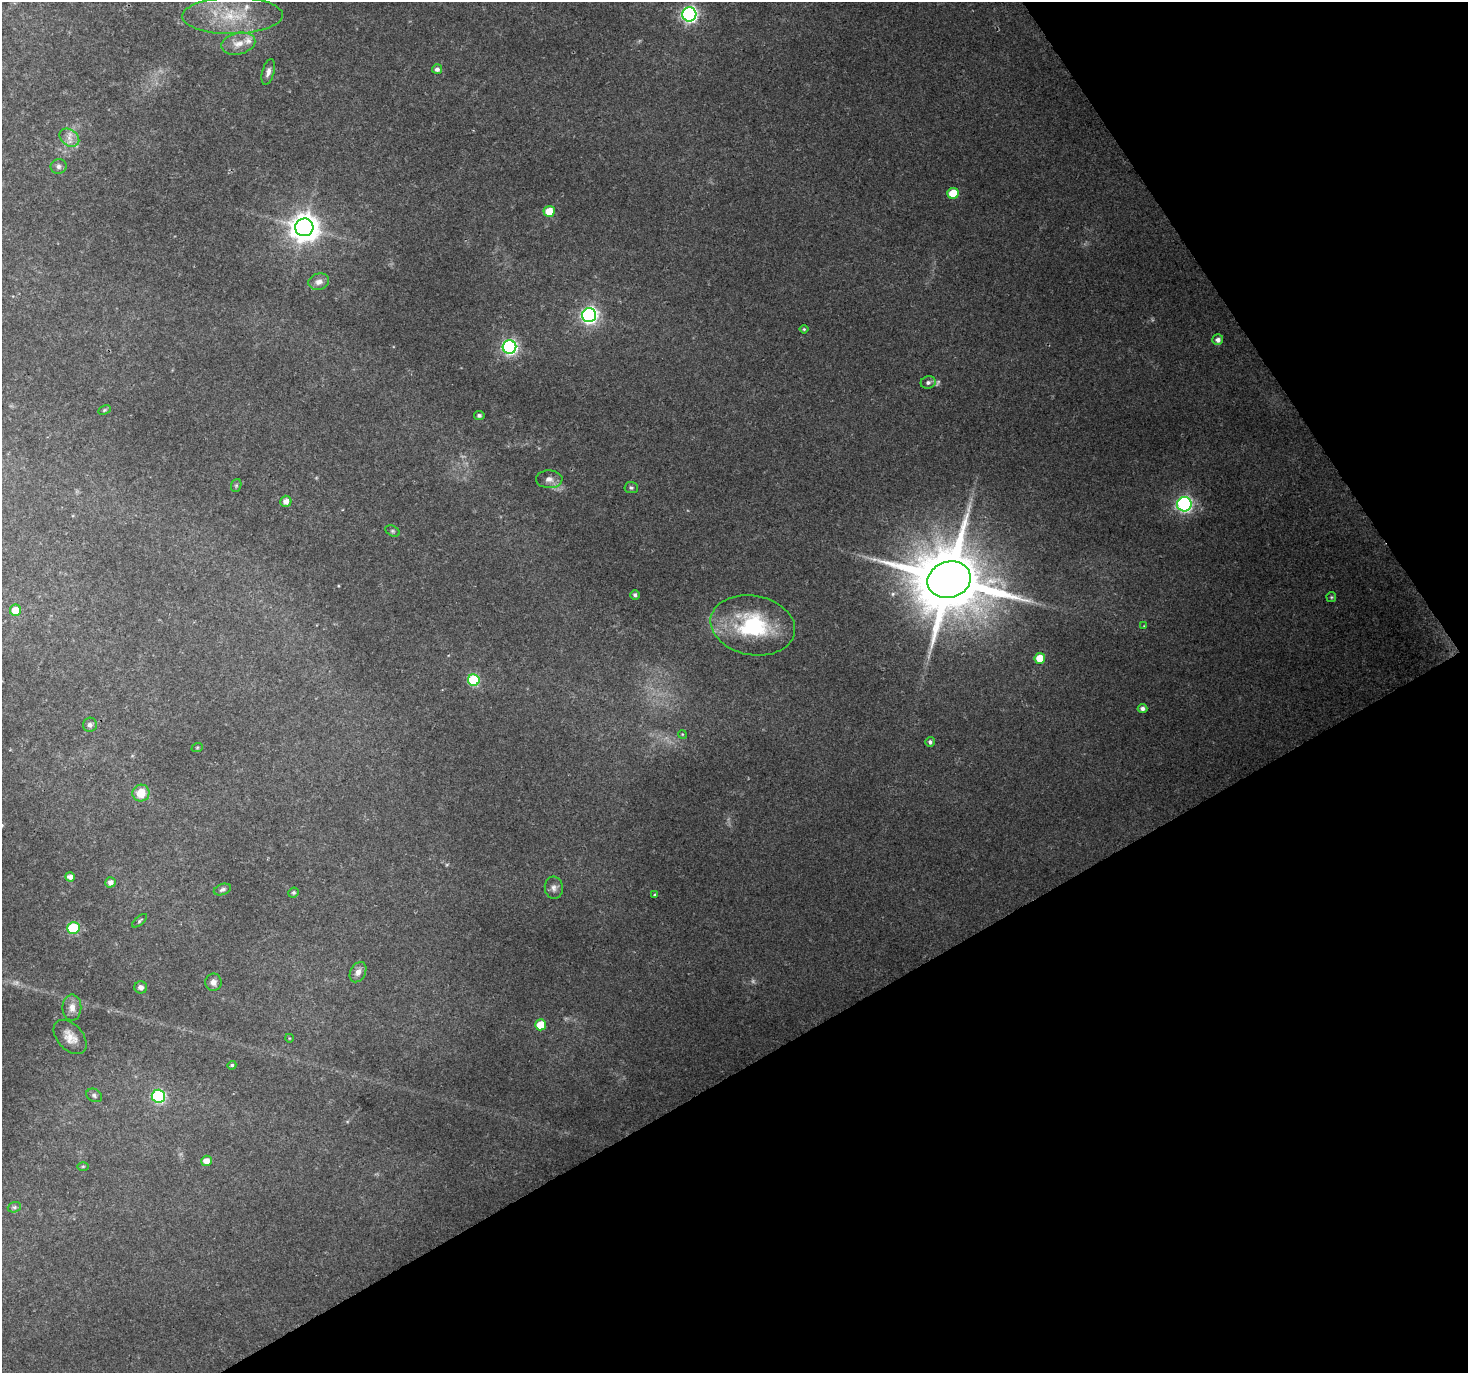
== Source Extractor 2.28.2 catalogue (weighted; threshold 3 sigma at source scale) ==
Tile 12 of 4 x 4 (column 4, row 3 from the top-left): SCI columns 4400-5865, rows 1486-2856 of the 5868 x 5773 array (HDU 1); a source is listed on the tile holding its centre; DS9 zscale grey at full resolution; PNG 1470 x 1375 px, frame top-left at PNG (2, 2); each listed source drawn as its Kron ellipse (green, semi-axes under 4 px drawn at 4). Shown black and unused: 30% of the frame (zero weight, under 2 of 3 exposures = <1% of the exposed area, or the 3 px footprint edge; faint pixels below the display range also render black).
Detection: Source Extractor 2.28.2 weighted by HDU 2 'WHT'; one run over the whole footprint, this tile lists its part. Background 0.0715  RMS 0.0085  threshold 0.0383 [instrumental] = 3 sigma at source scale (4.5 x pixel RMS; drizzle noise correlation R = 1.50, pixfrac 1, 0.0396/0.0396 arcsec/px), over >= 5 px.
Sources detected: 64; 3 too faint to see at this stretch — neither listed nor drawn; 2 inside a brighter listed object's ellipse — not listed separately; the other 59 listed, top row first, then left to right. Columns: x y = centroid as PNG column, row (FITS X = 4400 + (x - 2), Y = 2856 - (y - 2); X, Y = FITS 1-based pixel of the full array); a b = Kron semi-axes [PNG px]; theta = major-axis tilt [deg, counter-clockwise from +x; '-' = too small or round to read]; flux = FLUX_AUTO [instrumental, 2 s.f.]
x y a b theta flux
689 14 7 7 - 230
232 16 50 18 1 45
238 44 17 10 13 10
437 69 5 5 - 3.6
268 72 13 6 75 4.3
69 138 11 8 -37 6.3
59 166 8 7 - 3
953 193 5 5 - 17
549 211 5 5 - 16
304 227 9 9 - 1300
319 282 10 8 17 5.3
589 315 7 7 - 290
804 329 4 4 - 1.1
1218 340 5 5 - 4.3
509 347 7 6 - 220
928 382 7 6 - 2.4
104 410 6 4 27 1.2
479 415 5 4 - 1.8
549 479 13 9 -1 5.7
236 485 7 5 70 1.4
631 488 7 5 -4 1.8
286 501 5 5 - 5.8
1184 504 7 7 - 210
392 531 7 5 -27 1.6
949 580 22 18 17 11000
635 595 5 4 - 2.4
1331 597 5 5 - 1.2
15 610 5 5 - 14
753 625 43 29 -11 85
1144 626 3 3 - 0.68
1040 658 5 5 - 17
474 680 6 6 - 76
1142 709 5 4 - 3.4
90 725 7 7 - 3
682 734 4 3 - 0.79
930 742 5 4 - 2.4
197 748 6 3 19 0.95
141 793 8 8 - 17
70 877 5 4 - 4.6
110 882 5 5 - 4.8
554 888 11 9 -84 4.3
222 889 9 5 19 2.4
293 893 5 5 - 1.7
654 895 3 3 - 1.5
140 921 9 4 41 1.6
73 928 6 6 - 65
358 972 11 7 61 5.6
213 982 8 8 - 4.7
141 987 6 6 - 3.4
72 1008 13 9 90 7.2
541 1025 5 5 - 19
70 1037 20 13 -48 11
289 1038 4 3 - 0.75
232 1065 4 4 - 1.7
94 1095 8 6 -26 2.4
158 1096 6 6 - 120
207 1161 5 5 - 8.1
83 1166 6 4 1 0.96
14 1207 7 5 20 1.6